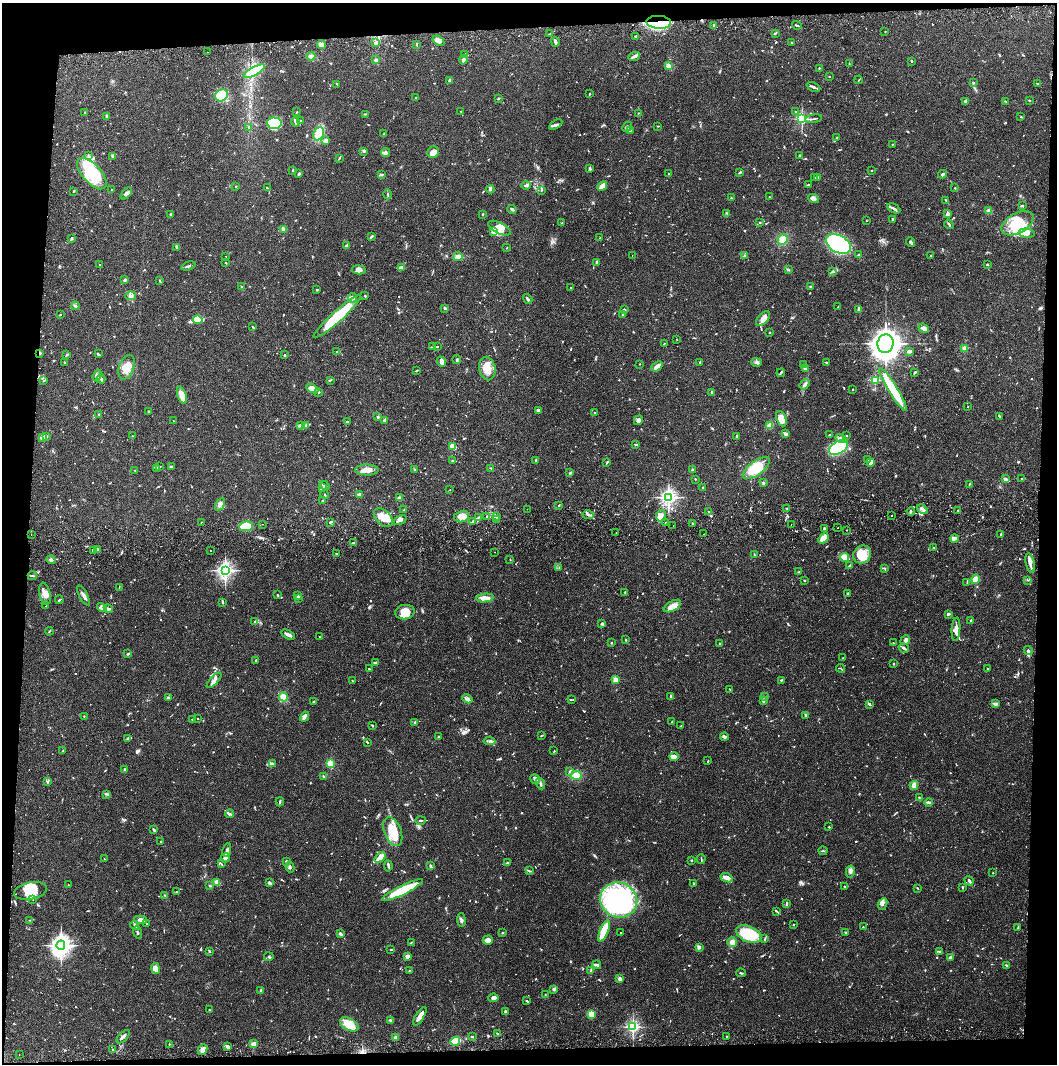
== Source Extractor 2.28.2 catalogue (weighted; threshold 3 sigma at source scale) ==
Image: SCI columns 4-4221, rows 57-4302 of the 4228 x 4360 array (HDU 1 of 3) = the unmasked area's bounding box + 8 px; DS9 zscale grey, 4 x 4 block average (1 PNG px = mean of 4 x 4 image px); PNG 1059 x 1066 px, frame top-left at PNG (2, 3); each listed source drawn as its Kron ellipse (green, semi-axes under 4 px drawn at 4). Shown black and unused: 8% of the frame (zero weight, under 2 of 3 exposures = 3% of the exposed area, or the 3 px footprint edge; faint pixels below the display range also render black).
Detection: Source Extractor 2.28.2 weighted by HDU 2 'WHT'. Background 0.0687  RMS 0.0048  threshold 0.0217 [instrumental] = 3 sigma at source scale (4.5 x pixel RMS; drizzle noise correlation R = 1.50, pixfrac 1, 0.05/0.05 arcsec/px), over >= 5 px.
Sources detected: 1206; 3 too faint to see at this stretch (4 x 4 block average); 16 inside a brighter object's white glare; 17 cosmic-ray / hot-pixel residue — neither listed nor drawn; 39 coinciding with a brighter row at this scale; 78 inside a brighter listed object's ellipse — not listed separately; of the other 1053, all 500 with FLUX_AUTO >= 1.68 (the completeness limit of this list) listed and drawn (553 fainter detections not listed), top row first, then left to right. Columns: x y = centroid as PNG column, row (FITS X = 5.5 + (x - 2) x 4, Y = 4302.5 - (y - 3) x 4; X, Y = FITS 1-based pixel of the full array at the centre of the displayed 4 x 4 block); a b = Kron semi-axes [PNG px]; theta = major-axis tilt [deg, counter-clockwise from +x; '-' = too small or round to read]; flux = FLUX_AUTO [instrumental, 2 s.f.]
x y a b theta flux
659 22 12 6 -3 61
714 25 2 2 - 19
797 25 5 2 - 4.1
885 31 2 2 - 2.1
775 33 3 2 - 2.5
550 34 3 2 - 2.4
636 36 3 2 - 2.9
438 41 6 4 -34 16
555 42 5 2 - 7.1
791 42 2 2 - 2.2
376 43 3 3 - 5.9
417 44 3 2 - 2.4
321 45 4 2 - 20
207 52 2 2 - 1.8
465 55 4 3 - 4.8
311 56 4 3 - 10
634 56 6 3 23 7.4
376 60 3 3 - 4.7
463 60 4 3 - 9.4
911 61 3 2 - 3.6
849 64 2 2 - 2
668 66 4 3 - 13
819 68 2 2 - 2.7
254 71 12 4 29 190
829 77 2 2 - 3.2
450 80 3 3 - 5
859 80 4 2 - 2
974 83 2 2 - 1.8
337 84 3 2 - 2
1038 84 3 2 - 2.5
813 87 7 2 -25 7.7
589 94 2 2 - 2.2
221 95 7 5 32 62
416 98 3 2 - 2.1
498 99 3 2 - 2.6
1029 100 2 2 - 2.6
965 101 2 2 - 5.8
1006 101 2 2 - 2.5
461 111 2 2 - 2
85 112 3 2 - 2.3
297 112 2 2 - 2.6
795 112 2 2 - 1.9
638 113 2 2 - 2.2
365 114 4 2 - 2.3
107 116 2 2 - 9.5
1021 117 2 2 - 2.1
802 119 2 2 - 420
813 119 8 2 11 4.4
300 121 3 2 - 6.5
296 122 5 2 - 11
274 123 7 5 -4 130
556 124 7 3 32 6.2
658 126 2 2 - 2.8
248 127 3 2 - 2.4
627 127 5 2 - 4.9
630 131 2 2 - 1.7
319 134 7 5 65 38
384 134 2 2 - 3.4
837 137 2 2 - 1.9
326 141 3 2 - 15
893 144 3 2 - 1.7
363 152 3 2 - 2.2
385 152 4 2 - 4.7
433 152 6 5 - 26
799 155 3 2 - 2.8
89 156 4 2 - 4
112 156 4 3 - 3.5
339 158 4 2 - 3
590 169 3 2 - 5.4
293 170 2 2 - 2.4
872 170 2 2 - 1.7
740 172 2 2 - 4.7
669 173 2 2 - 2.1
92 174 19 9 -48 98
299 174 3 2 - 4.1
382 174 4 2 - 3.5
942 174 4 2 - 4.8
815 177 2 2 - 2.1
818 177 3 2 - 7.7
526 185 4 2 - 7.8
808 185 3 2 - 1.9
236 186 2 2 - 2.6
602 186 5 3 - 30
267 188 3 2 - 3.3
955 188 2 2 - 1.9
490 189 4 2 - 3.3
111 190 2 2 - 2.2
541 190 3 2 - 2.4
73 191 3 2 - 3.1
126 193 7 3 46 8.1
388 194 5 2 - 2.6
770 197 2 2 - 2.3
731 198 3 2 - 2.2
813 198 6 3 -28 12
946 200 3 2 - 2.5
1022 206 2 2 - 3.2
894 208 7 2 -27 6.4
512 209 4 2 - 4.6
989 211 3 3 - 13
727 213 2 2 - 2.4
171 214 3 2 - 3.7
483 214 2 2 - 7
947 214 3 2 - 6
893 219 3 2 - 2.9
866 221 2 2 - 2.1
760 222 3 2 - 2.1
562 223 3 2 - 2.3
1017 223 17 10 29 73
949 224 5 2 - 4.7
500 228 12 5 -28 25
284 229 2 2 - 72
493 232 4 3 - 6.1
1027 233 8 4 -6 21
372 236 3 2 - 4.3
72 238 2 2 - 6.5
600 238 2 2 - 1.9
783 240 5 5 - 30
910 242 5 2 - 5.3
838 244 13 8 -30 450
346 246 3 2 - 2.6
177 247 3 2 - 2.8
507 248 2 2 - 2.6
858 255 3 2 - 3
930 255 2 2 - 2.5
226 256 2 2 - 3.4
632 256 2 2 - 2.2
744 256 4 2 - 3.2
458 257 5 3 - 13
596 262 3 2 - 3.5
226 263 3 2 - 2.5
987 264 2 2 - 3.1
99 265 2 2 - 8.8
188 266 7 2 17 4.6
401 267 4 3 - 5.2
359 270 7 4 -10 13
788 270 3 2 - 2.9
833 272 3 2 - 2.9
125 280 2 2 - 7.9
160 281 2 2 - 2.4
811 286 4 2 - 2.6
241 287 3 2 - 2.3
571 288 2 2 - 2.4
317 290 2 2 - 3.7
131 296 5 2 - 5.4
365 296 2 2 - 3
353 298 5 3 - 7.1
528 299 5 2 - 5.3
75 306 4 3 - 5.6
838 307 2 2 - 1.7
445 308 3 2 - 4.5
624 310 3 2 - 5.7
859 310 3 2 - 2.5
60 315 2 2 - 1.9
623 315 3 2 - 2.2
337 317 31 5 42 200
763 319 9 5 46 23
198 320 5 3 - 27
253 327 2 2 - 2.1
924 328 5 3 - 15
770 332 2 2 - 2.2
677 339 2 2 - 1.8
885 343 9 8 - 3700
664 344 2 2 - 1.8
433 346 3 2 - 2.7
437 346 3 2 - 2
965 348 2 2 - 93
910 351 4 2 - 5.4
337 352 2 2 - 3.7
40 353 2 2 - 7.4
98 354 3 3 - 3
67 355 4 2 - 3.8
285 355 2 2 - 4.1
457 359 4 2 - 4.4
441 362 5 3 - 18
700 362 2 2 - 2.1
756 362 5 3 - 6.1
826 362 2 2 - 2.6
64 363 2 2 - 2.3
639 364 2 2 - 2.2
803 364 4 2 - 3.1
657 366 6 2 39 17
126 367 13 7 71 33
487 368 12 8 -79 38
806 369 4 2 - 3.6
416 371 4 2 - 2.2
915 372 3 2 - 4.2
781 373 4 2 - 3.8
97 375 6 3 70 8
101 379 4 3 - 8.3
330 380 3 2 - 2
875 380 2 2 - 240
44 381 3 2 - 2.1
805 384 6 3 52 6.8
312 389 6 4 -27 40
853 389 2 2 - 6.7
893 389 25 4 -58 110
318 392 3 2 - 2.4
711 393 2 2 - 2.1
182 395 9 4 -71 29
968 407 2 2 - 1.7
538 410 3 2 - 9.4
148 411 2 2 - 1.8
595 412 2 2 - 2.1
99 414 2 2 - 2.3
999 416 2 2 - 4.3
378 417 3 2 - 4.2
781 419 8 5 -67 30
385 420 2 2 - 32
638 420 5 4 - 8.7
173 421 2 2 - 3.3
348 422 3 2 - 3.7
300 425 3 2 - 2.3
770 425 3 3 - 15
305 426 3 2 - 2.5
786 434 3 2 - 9.3
830 435 3 2 - 4.1
46 436 3 2 - 7.3
132 436 2 2 - 1.8
737 436 3 2 - 2.5
846 436 2 2 - 2.4
43 437 3 3 - 22
841 438 5 3 - 9
635 444 3 2 - 3.1
453 446 4 3 - 24
839 447 10 6 32 220
536 460 2 2 - 3
867 460 2 2 - 2.2
452 461 2 2 - 1.7
607 462 4 2 - 2.6
870 462 3 2 - 14
160 466 2 2 - 2
172 466 3 2 - 2.3
156 468 3 2 - 1.9
491 468 3 2 - 2.8
756 468 16 7 36 94
414 469 2 2 - 2.1
693 469 3 2 - 2
135 470 3 2 - 1.9
367 470 12 5 -1 31
570 473 4 2 - 3
695 479 2 2 - 1.9
1005 479 3 2 - 13
1022 479 3 2 - 4.1
764 483 2 2 - 1.8
969 484 3 2 - 2.1
324 485 5 2 - 6.4
703 487 3 2 - 2.5
322 488 3 2 - 2.9
450 490 2 2 - 1.9
325 494 4 2 - 2.6
359 494 3 2 - 10
668 497 3 3 - 770
400 498 4 2 - 3.6
323 501 2 2 - 4.9
220 504 7 4 61 9.9
559 505 3 2 - 1.8
787 508 3 2 - 1.9
527 509 2 2 - 2
922 509 6 2 -34 13
404 510 3 2 - 2
957 510 2 2 - 2.1
911 511 4 2 - 4.9
709 512 2 2 - 2.7
588 515 6 2 -11 5.3
892 515 2 2 - 3.3
487 516 2 2 - 2.2
661 516 6 5 - 16
462 517 8 5 11 20
478 517 2 2 - 2
497 517 2 2 - 5.6
383 518 11 7 -45 43
496 519 2 2 - 2.7
400 520 7 3 27 11
473 521 4 2 - 5.4
201 522 2 2 - 2.3
330 522 3 2 - 3.5
665 522 2 2 - 1.7
693 523 3 2 - 2.4
262 524 2 2 - 2.1
791 524 2 2 - 3.5
246 526 7 5 10 52
673 526 2 2 - 2.5
838 527 2 2 - 2.4
824 528 3 2 - 3
847 530 2 2 - 2.1
616 533 2 2 - 4.2
31 534 2 2 - 6.4
704 534 2 2 - 1.7
1001 535 4 2 - 3.4
823 538 6 3 51 59
954 538 4 2 - 14
353 543 3 2 - 5.4
934 548 3 2 - 2
98 549 3 2 - 2.1
94 550 4 3 - 5
211 551 2 2 - 2.9
495 552 2 2 - 2.2
336 554 2 2 - 2.6
754 554 3 2 - 2.2
862 554 9 8 - 35
844 557 4 3 - 70
510 559 3 2 - 1.7
51 560 5 3 - 5.2
1030 563 10 3 -78 21
850 565 3 2 - 2.2
559 567 2 2 - 2.4
885 568 2 2 - 2.9
225 570 3 3 - 1200
799 572 2 2 - 2.2
32 576 4 2 - 3.4
975 579 4 3 - 18
804 580 2 2 - 1.9
1028 580 2 2 - 2.3
967 582 3 2 - 2
119 587 4 2 - 1.7
625 592 2 2 - 1.9
847 593 4 2 - 3.9
45 594 11 5 -78 19
83 595 11 2 -61 11
278 595 2 2 - 2.7
297 595 3 2 - 2.1
298 598 3 2 - 3.2
485 598 9 3 7 25
59 600 4 2 - 3.9
223 602 3 2 - 4.7
46 606 2 2 - 2.1
672 606 9 5 28 28
102 607 5 2 - 5.1
108 609 5 2 - 5.3
405 612 10 7 8 42
948 614 3 2 - 6.6
971 621 3 2 - 7.5
254 622 4 2 - 2.5
602 623 2 2 - 4.5
956 629 12 4 86 22
49 631 4 2 - 2.5
288 635 7 2 -28 20
320 637 3 2 - 2
626 640 2 2 - 2.7
905 640 5 3 - 7.2
611 643 2 2 - 3.2
720 643 3 2 - 2.3
893 643 2 2 - 2.3
904 648 5 2 - 7.8
1028 650 5 3 - 5.3
128 654 3 2 - 4.5
843 658 2 2 - 2.2
256 660 2 2 - 3.9
375 662 3 2 - 3.9
893 664 2 2 - 3.6
840 668 4 2 - 1.9
369 669 3 2 - 2.2
987 669 2 2 - 1.8
615 679 2 2 - 95
214 680 10 3 47 14
781 680 4 2 - 3.6
352 681 3 2 - 1.8
730 690 3 2 - 2.2
168 697 2 2 - 4.4
283 697 5 4 - 22
670 697 4 2 - 3.4
764 697 2 2 - 2
467 699 5 3 - 11
571 700 4 2 - 1.9
763 700 3 2 - 8.8
313 702 3 2 - 3.3
869 704 3 2 - 5.1
995 704 3 2 - 3.6
806 715 2 2 - 3.2
84 716 2 2 - 2.4
305 717 5 3 - 9.2
192 719 3 2 - 3.2
198 719 2 2 - 2.2
415 722 3 2 - 4.5
672 722 2 2 - 5.5
372 726 3 2 - 3.1
681 726 2 2 - 1.7
542 735 2 2 - 1.8
438 736 2 2 - 5.5
724 737 4 3 - 5.8
128 739 4 3 - 5.4
489 741 6 2 -6 5
367 742 3 2 - 2.2
63 750 3 2 - 2.2
554 751 2 2 - 1.8
674 757 4 3 - 31
708 761 4 2 - 1.8
273 763 3 2 - 2.9
331 764 2 2 - 210
125 770 2 2 - 7.8
569 771 3 2 - 2.7
576 775 5 4 - 32
324 777 3 2 - 2.5
535 779 5 3 - 8.6
47 782 3 2 - 2
540 783 6 2 -70 3.9
914 785 4 3 - 7.4
107 794 3 2 - 3.4
919 797 2 2 - 1.9
280 802 4 2 - 3.2
928 802 4 3 - 5.9
230 814 4 2 - 4.8
420 820 5 2 - 3.2
829 827 2 2 - 2.4
154 830 4 2 - 5.6
393 831 15 8 -69 63
161 842 2 2 - 3.1
227 850 7 3 80 7.9
823 851 4 2 - 2.7
225 858 5 3 - 12
380 858 6 2 40 40
104 859 2 2 - 2.3
701 859 5 2 - 2.6
692 860 3 2 - 2.3
286 861 2 2 - 4.6
507 863 4 2 - 3.5
221 864 3 2 - 2
388 866 5 3 - 5.9
430 866 3 2 - 3.5
290 867 5 2 - 4.4
529 871 2 2 - 2.2
850 872 6 2 78 6
993 873 2 2 - 5.4
727 878 6 3 -21 17
969 881 5 2 - 6.8
217 882 4 3 - 17
269 883 4 2 - 5.4
693 883 3 2 - 3.1
68 885 2 2 - 2.3
210 886 3 2 - 3.6
845 887 2 2 - 3.8
962 887 3 2 - 2.5
917 888 4 2 - 2.3
402 890 22 4 26 120
30 891 17 8 11 49
177 892 2 2 - 2.7
165 895 3 2 - 1.8
33 900 2 2 - 2.2
619 900 19 17 -26 680
787 904 3 2 - 5.4
883 904 6 2 66 6.9
777 911 4 2 - 3.3
30 920 3 2 - 1.9
140 920 6 3 -7 12
461 920 7 3 -87 6.1
147 924 2 2 - 1.7
794 924 2 2 - 2.8
135 925 5 2 - 5.5
863 927 2 2 - 2.5
1018 928 3 2 - 3.8
604 931 11 3 67 91
137 932 6 2 -70 4.2
502 932 2 2 - 3.3
620 933 2 2 - 1.7
846 933 2 2 - 1.8
340 934 3 2 - 7.2
749 934 13 8 -23 150
765 939 3 2 - 3.4
488 940 5 4 - 14
732 942 5 4 - 20
411 943 3 2 - 1.8
61 945 5 4 - 1600
699 947 4 3 - 5
391 949 3 2 - 2.7
210 951 3 2 - 3.5
940 951 4 2 - 5.4
407 956 3 2 - 16
269 957 5 2 - 3.6
950 957 3 2 - 6.1
597 965 4 2 - 4
1006 965 3 2 - 2.3
156 968 5 3 - 20
409 970 2 2 - 1.9
591 970 3 2 - 4.1
741 973 5 2 - 2.8
620 979 2 2 - 52
553 989 3 2 - 6.2
261 990 3 2 - 2.7
545 994 2 2 - 1.8
493 998 5 3 - 16
526 1001 2 2 - 2.3
209 1010 2 2 - 2.6
506 1012 3 2 - 5.3
591 1014 4 3 - 20
420 1016 10 2 57 28
390 1020 2 2 - 3.1
349 1024 10 5 -30 63
633 1027 2 2 - 590
497 1033 3 2 - 2.5
472 1036 3 2 - 2.2
123 1037 8 2 46 7.6
396 1037 3 2 - 12
727 1037 2 2 - 2
455 1041 5 3 - 68
254 1044 3 2 - 24
169 1045 3 2 - 2.5
228 1046 3 3 - 5.9
113 1049 2 2 - 5.5
202 1050 5 4 - 15
19 1055 2 2 - 2.1
Overlapping masked pixels (flux is a lower limit): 2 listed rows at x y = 659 22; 40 353
Diffuse or blended objects may show on this block-average render without a row.